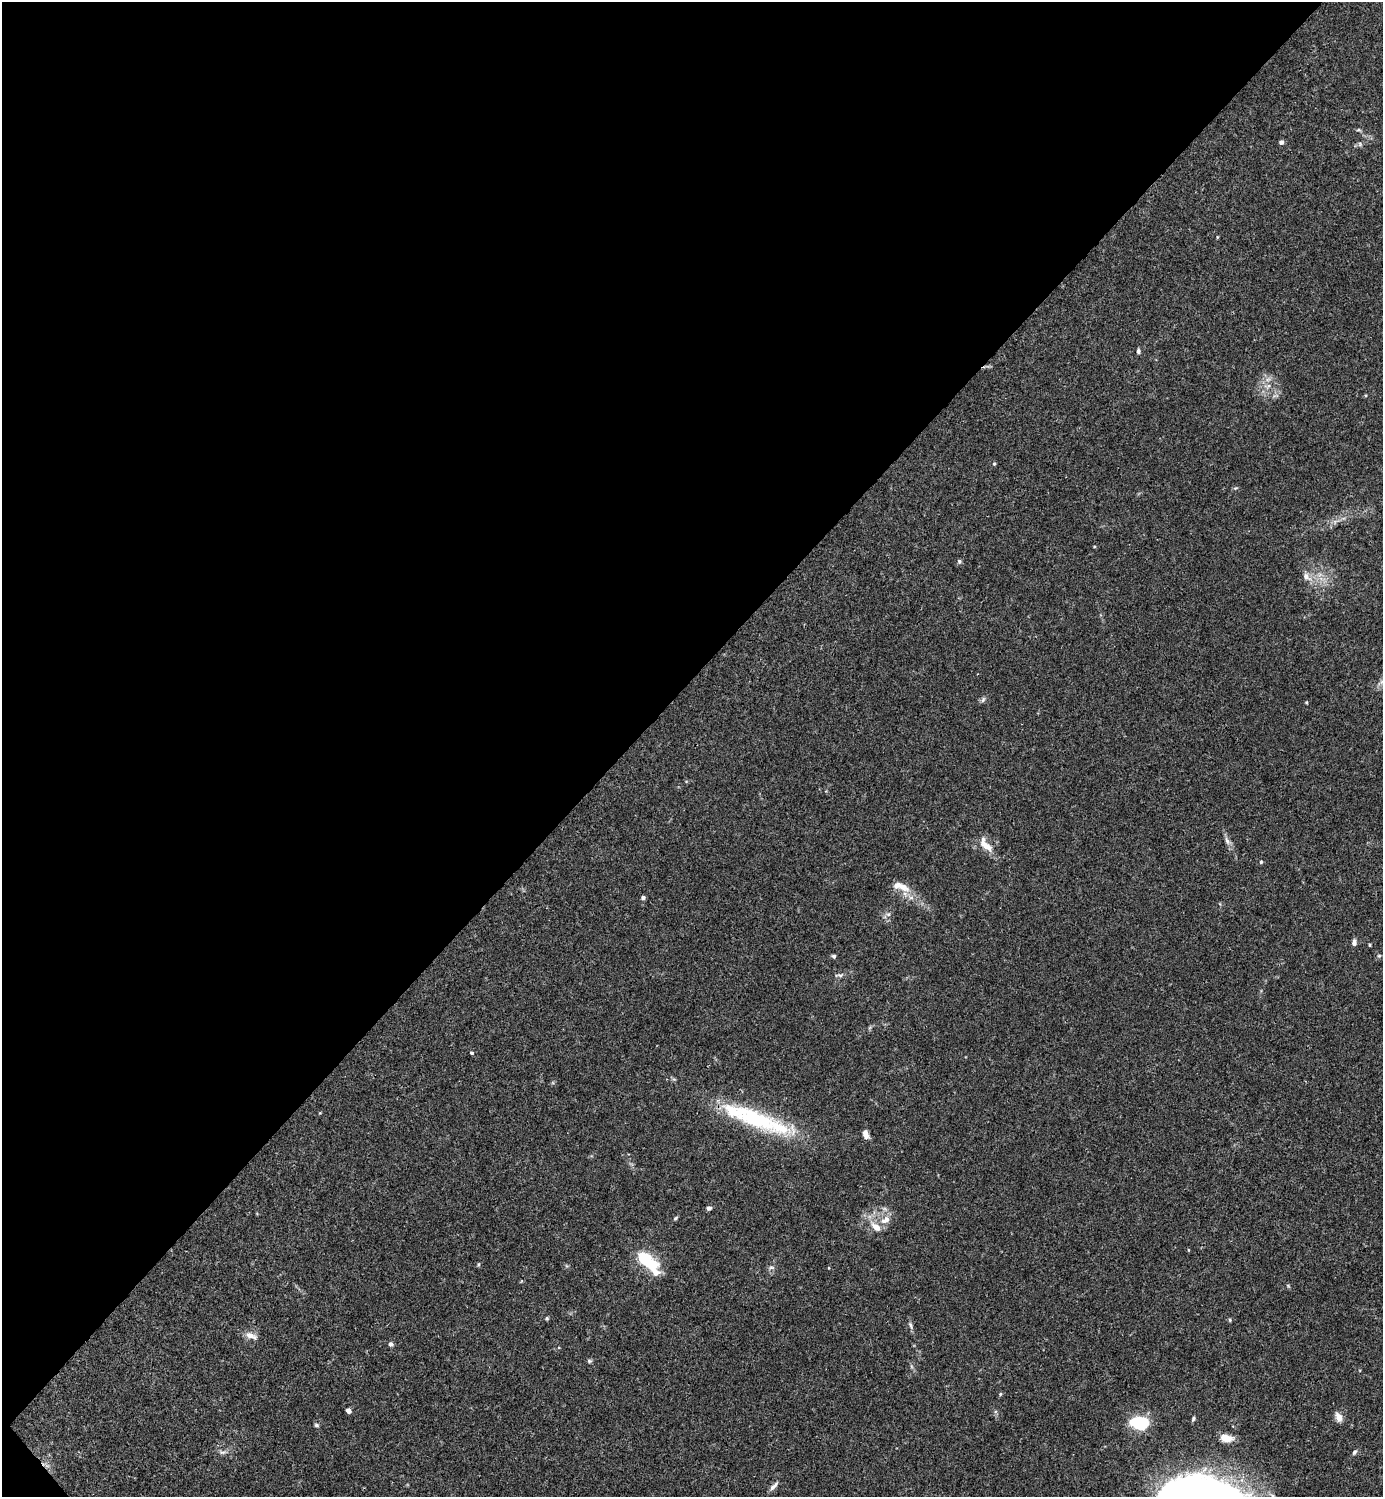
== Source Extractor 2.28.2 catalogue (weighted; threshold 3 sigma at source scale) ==
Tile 5 of 4 x 4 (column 1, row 2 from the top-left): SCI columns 300-1680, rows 2990-4484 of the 5981 x 5982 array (HDU 1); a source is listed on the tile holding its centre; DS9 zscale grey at full resolution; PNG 1385 x 1499 px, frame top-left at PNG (2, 2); no overlay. Shown black and unused: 46% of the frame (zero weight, under 3 of 4 exposures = <1% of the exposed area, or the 3 px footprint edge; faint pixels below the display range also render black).
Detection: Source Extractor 2.28.2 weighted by HDU 2 'WHT'; one run over the whole footprint, this tile lists its part. Background 0.0151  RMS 0.0022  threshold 0.00971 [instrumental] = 3 sigma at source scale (4.5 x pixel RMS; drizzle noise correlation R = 1.50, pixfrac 1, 0.05/0.05 arcsec/px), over >= 5 px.
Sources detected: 59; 2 inside a brighter object's white glare — not listed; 7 inside a brighter listed object's ellipse — not listed separately; the other 50 listed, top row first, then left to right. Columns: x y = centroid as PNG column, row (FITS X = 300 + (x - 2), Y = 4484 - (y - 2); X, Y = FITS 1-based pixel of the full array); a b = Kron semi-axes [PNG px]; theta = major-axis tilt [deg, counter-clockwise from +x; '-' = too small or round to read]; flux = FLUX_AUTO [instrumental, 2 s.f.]
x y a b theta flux
1281 142 4 4 - 0.93
1360 144 6 5 - 0.41
1217 237 5 3 - 0.17
1138 351 6 5 - 0.45
1268 379 7 4 19 0.58
1268 386 7 4 70 0.5
994 464 4 4 - 0.24
1235 488 7 4 15 0.29
959 561 6 5 - 0.36
1306 577 12 9 -42 1.6
983 700 9 5 63 0.48
1306 702 4 3 - 0.2
1227 841 12 6 -73 0.89
986 845 23 9 -51 2.8
1261 862 4 4 - 0.27
903 887 20 11 -24 2.8
643 898 4 4 - 0.61
888 914 7 5 42 0.54
1354 943 7 5 87 0.83
1370 945 3 3 - 0.22
834 956 5 5 - 0.38
1379 956 6 4 1 0.26
839 975 13 5 6 0.68
471 1053 4 4 - 0.33
756 1119 68 24 -21 20
866 1134 10 6 -69 1.2
709 1208 7 5 7 0.51
675 1218 6 4 41 0.32
885 1220 15 9 28 2.1
645 1259 11 7 -26 12
478 1264 6 4 71 0.24
651 1266 32 16 -50 6.2
771 1267 9 4 0 0.44
547 1318 5 4 - 0.28
1230 1320 5 3 - 0.23
910 1325 9 4 -71 0.53
249 1335 11 7 -11 1.6
391 1344 6 6 - 0.47
589 1361 7 5 13 0.37
1000 1394 5 4 - 0.24
348 1411 4 4 - 1.6
1339 1417 11 8 -66 1.6
1193 1419 6 4 75 0.34
316 1425 6 4 -16 0.37
1142 1425 15 8 13 8.3
1225 1438 14 7 -11 2.7
223 1452 8 4 0 0.52
1355 1452 9 5 52 0.46
772 1488 8 7 - 0.72
1204 1494 66 36 -8 140
Overlapping masked pixels (flux is a lower limit): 1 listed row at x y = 756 1119
Isophote crosses this tile's border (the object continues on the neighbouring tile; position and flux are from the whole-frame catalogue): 1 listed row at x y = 1204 1494